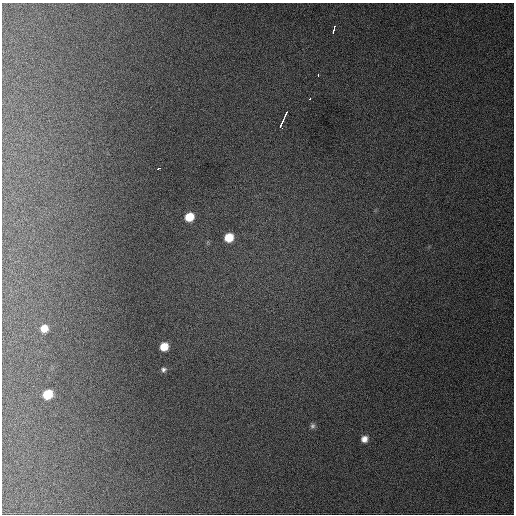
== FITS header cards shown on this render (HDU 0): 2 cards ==
NAXIS1  =                  512 / Axis length
NAXIS2  =                  512 / Axis length

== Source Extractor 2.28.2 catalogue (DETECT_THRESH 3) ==
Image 512 x 512 px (HDU 0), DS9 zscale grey, 1 PNG px = 1 image px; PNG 516 x 516 px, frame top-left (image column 1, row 512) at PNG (2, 3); no overlay
Background 1040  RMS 26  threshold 78.1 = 3 sigma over >= 5 px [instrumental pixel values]
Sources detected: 14; all 14 listed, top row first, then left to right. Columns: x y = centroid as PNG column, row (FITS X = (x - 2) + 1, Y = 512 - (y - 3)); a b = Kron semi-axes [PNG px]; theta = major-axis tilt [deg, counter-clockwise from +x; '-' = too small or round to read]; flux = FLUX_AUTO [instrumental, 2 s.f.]
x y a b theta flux
334 29 8 3 75 12000
318 75 3 2 - 5100
310 98 3 3 - 9100
286 113 5 3 - 11000
282 123 11 3 66 22000
158 168 4 3 - 19000
189 217 7 6 - 37000
229 237 7 7 - 37000
44 328 8 7 - 20000
164 347 7 6 - 30000
163 370 6 6 - 4700
47 394 8 7 - 45000
312 426 7 6 - 4600
364 439 7 6 - 11000